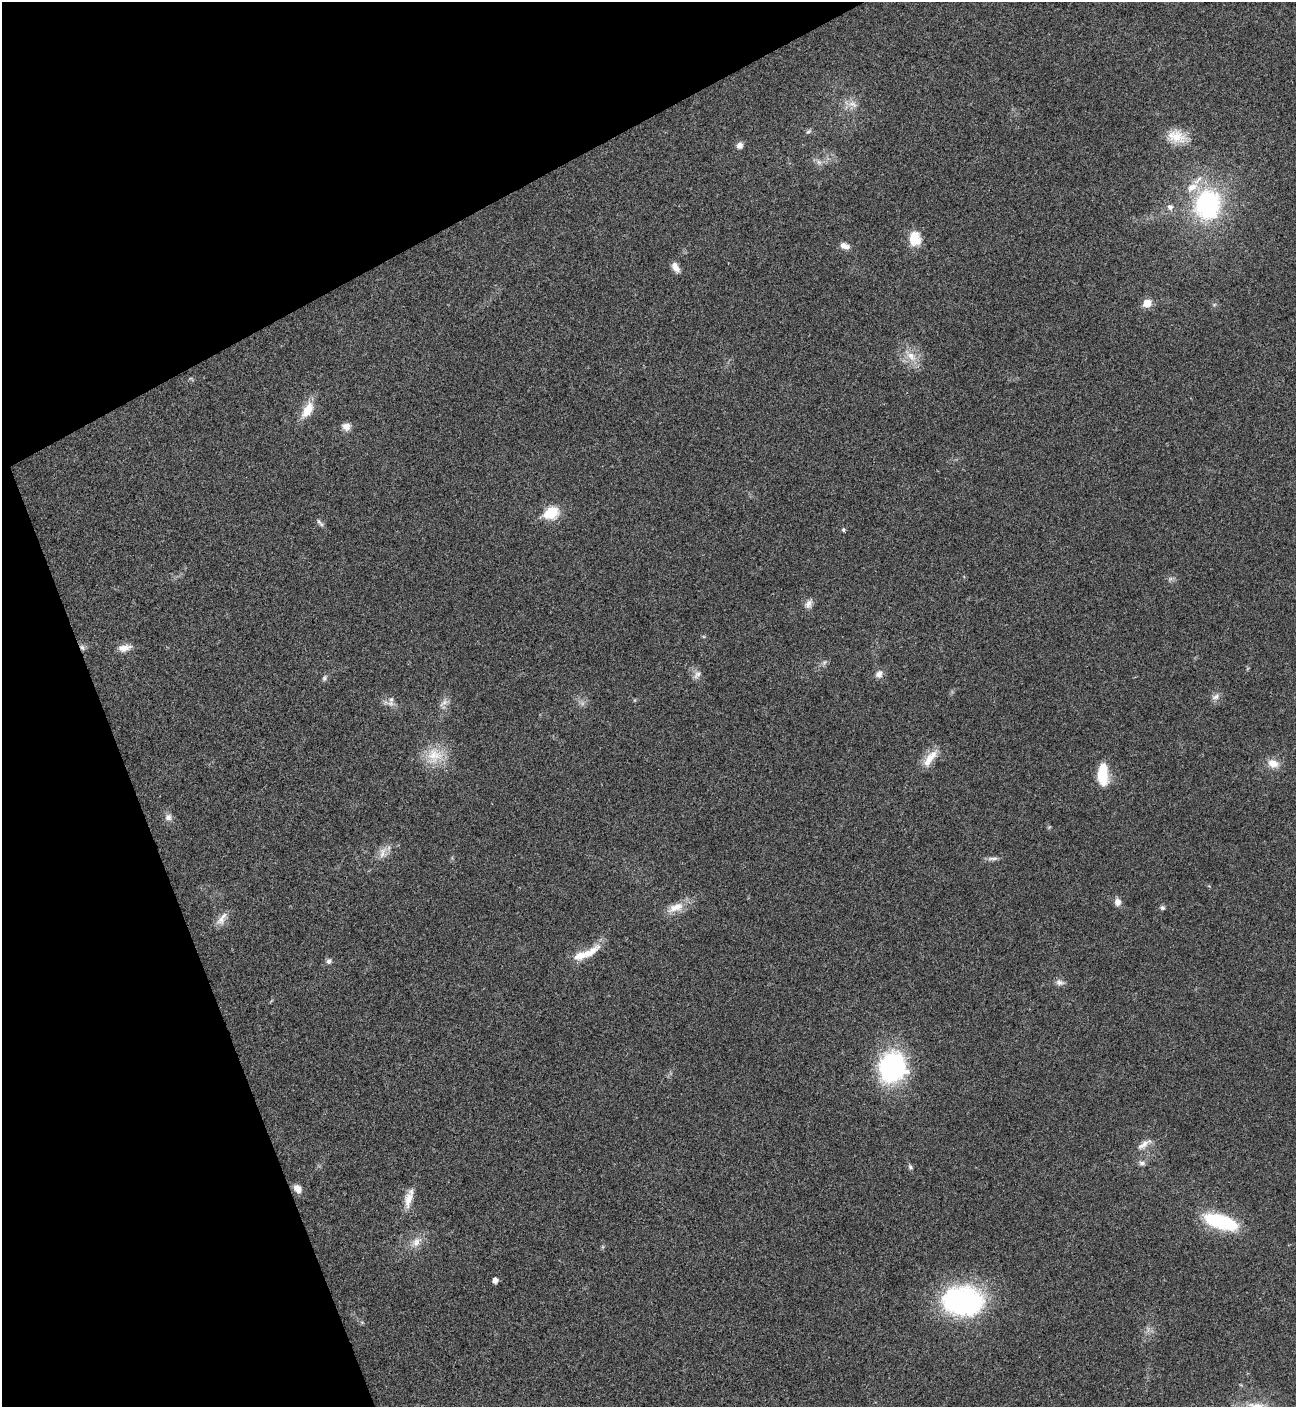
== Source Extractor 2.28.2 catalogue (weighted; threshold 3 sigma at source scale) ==
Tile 5 of 4 x 4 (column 1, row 2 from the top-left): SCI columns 288-1581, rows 2815-4219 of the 5619 x 5631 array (HDU 1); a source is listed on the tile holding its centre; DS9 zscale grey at full resolution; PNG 1298 x 1409 px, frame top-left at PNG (2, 2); no overlay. Shown black and unused: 21% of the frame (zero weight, under 3 of 4 exposures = <1% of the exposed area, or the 3 px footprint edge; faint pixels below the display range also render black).
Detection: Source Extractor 2.28.2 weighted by HDU 2 'WHT'; one run over the whole footprint, this tile lists its part. Background 0.0201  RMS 0.0039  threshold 0.0176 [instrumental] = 3 sigma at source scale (4.5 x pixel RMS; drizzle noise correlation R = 1.50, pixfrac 1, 0.05/0.05 arcsec/px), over >= 5 px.
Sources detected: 58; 1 too faint to see at this stretch — not listed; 3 inside a brighter listed object's ellipse — not listed separately; the other 54 listed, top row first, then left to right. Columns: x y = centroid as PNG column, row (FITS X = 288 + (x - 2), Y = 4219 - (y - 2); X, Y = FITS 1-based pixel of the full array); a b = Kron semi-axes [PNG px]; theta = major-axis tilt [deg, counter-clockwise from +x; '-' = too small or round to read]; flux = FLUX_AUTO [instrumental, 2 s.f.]
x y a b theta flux
852 104 15 9 -17 3.2
808 131 9 5 43 0.85
1177 137 27 16 -15 8.4
739 145 8 7 - 1.9
819 162 7 6 - 1.3
1207 204 29 25 75 54
1170 207 8 7 - 1.7
915 239 17 14 -85 7.2
844 246 12 7 -23 2.4
675 267 13 7 -61 2.7
1147 303 6 6 - 8.5
1214 305 6 4 20 0.56
911 356 18 11 -39 5.6
307 410 23 11 59 7.2
346 427 10 9 - 2.5
551 513 7 6 - 35
321 524 8 6 -33 1.1
843 530 5 4 - 0.74
1170 579 8 4 53 0.76
809 604 13 9 57 2.2
82 647 8 6 -58 1.3
124 648 18 9 9 3.3
824 662 8 6 68 1
697 674 13 8 50 1.9
879 674 11 9 47 2.2
324 678 9 6 60 1
1216 697 12 7 23 1.7
391 703 10 8 -11 2.2
444 703 16 6 44 2.1
434 756 26 23 51 11
930 758 30 10 52 6.1
1273 763 15 10 -17 4.3
1103 774 24 11 -90 12
168 817 10 9 - 2
383 853 18 11 75 3.7
993 858 17 4 2 1.5
1118 902 9 7 -77 2.4
675 907 26 11 22 5.9
1162 908 7 5 -28 0.87
223 916 28 7 52 3.2
589 953 32 9 36 7
329 961 7 6 - 1.2
1060 982 12 8 -15 1.8
892 1067 36 31 67 49
1144 1144 24 7 34 3.1
1142 1163 9 6 -7 1.3
910 1167 8 5 -68 0.82
298 1189 11 8 -57 2.7
408 1199 25 10 77 4.9
1221 1222 38 14 -18 30
416 1242 19 10 43 4.3
495 1280 5 4 - 2.3
963 1301 47 32 -2 67
1256 1406 29 10 -7 7.3
Overlapping masked pixels (flux is a lower limit): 1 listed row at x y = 82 647
Isophote crosses this tile's border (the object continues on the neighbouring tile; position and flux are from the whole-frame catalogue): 1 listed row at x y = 1256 1406